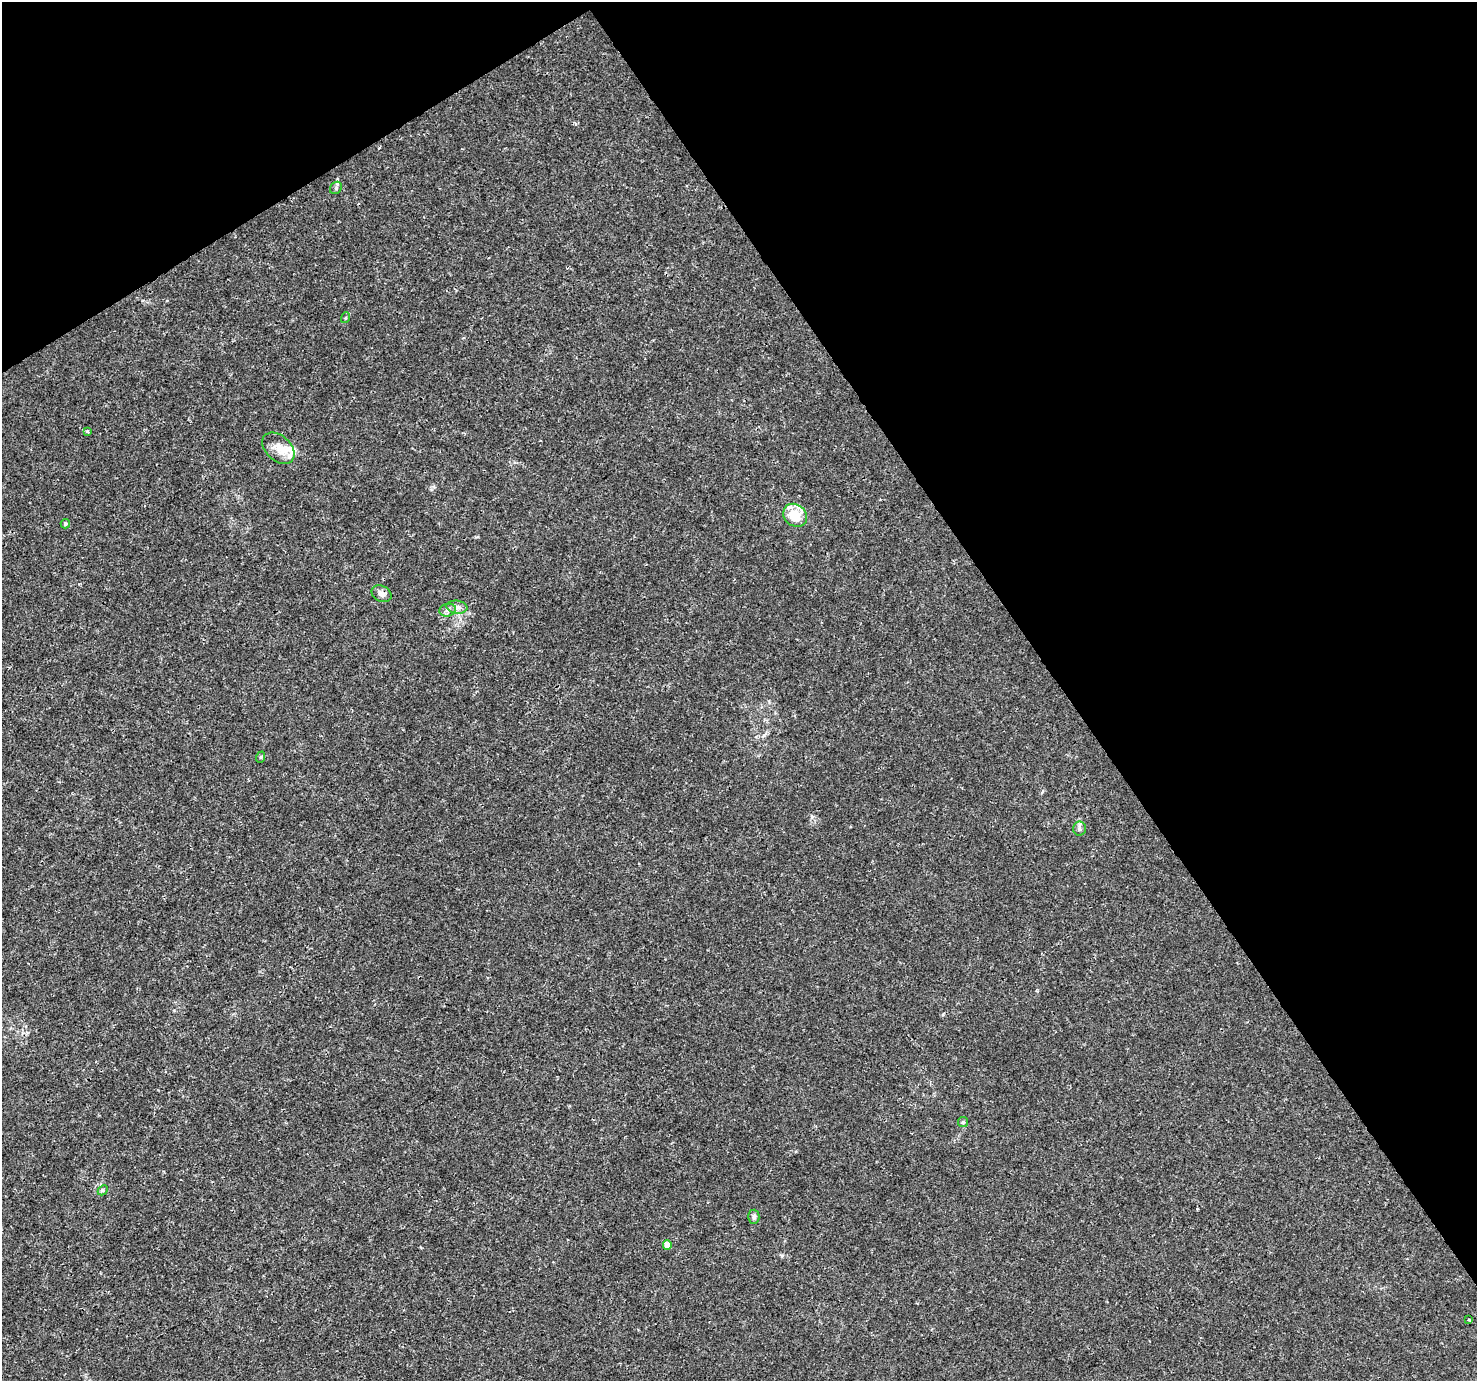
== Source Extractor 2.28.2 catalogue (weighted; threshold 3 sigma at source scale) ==
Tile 3 of 4 x 4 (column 3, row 1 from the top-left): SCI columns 2955-4429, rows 4321-5699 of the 5904 x 5819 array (HDU 1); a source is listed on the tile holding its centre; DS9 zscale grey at full resolution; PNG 1479 x 1383 px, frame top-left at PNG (2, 2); each listed source drawn as its Kron ellipse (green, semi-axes under 4 px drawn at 4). Shown black and unused: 34% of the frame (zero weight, under 3 of 4 exposures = <1% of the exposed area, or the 3 px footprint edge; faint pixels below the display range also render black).
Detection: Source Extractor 2.28.2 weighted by HDU 2 'WHT'; one run over the whole footprint, this tile lists its part. Background 0.0025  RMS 0.0011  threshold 0.00494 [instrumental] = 3 sigma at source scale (4.5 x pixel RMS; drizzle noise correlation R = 1.50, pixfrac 1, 0.0396/0.0396 arcsec/px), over >= 5 px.
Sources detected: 17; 1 inside a brighter listed object's ellipse — not listed separately; the other 16 listed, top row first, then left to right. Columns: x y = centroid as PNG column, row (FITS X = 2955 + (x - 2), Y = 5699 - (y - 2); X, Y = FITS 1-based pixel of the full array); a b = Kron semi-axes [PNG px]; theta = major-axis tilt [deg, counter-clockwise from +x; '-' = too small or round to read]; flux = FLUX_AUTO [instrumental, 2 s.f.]
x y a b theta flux
336 188 7 5 49 0.22
345 318 5 3 - 0.12
87 431 4 3 - 0.14
278 448 19 12 -43 1.4
795 515 12 10 -42 2.3
65 524 4 4 - 0.23
381 594 10 7 -27 0.52
457 607 10 6 -6 0.47
448 610 8 6 15 0.38
261 757 6 3 71 0.14
1079 829 7 6 - 0.28
963 1122 5 5 - 0.15
103 1190 6 4 45 0.16
754 1217 7 5 87 0.31
667 1245 4 4 - 1.1
1469 1320 3 2 - 0.13
Overlapping masked pixels (flux is a lower limit): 1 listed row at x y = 381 594